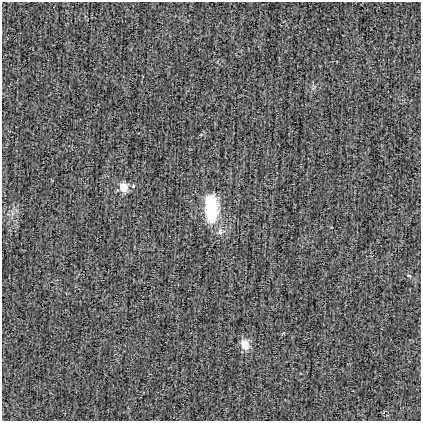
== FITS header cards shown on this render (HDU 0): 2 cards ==
NAXIS1  =                  419
NAXIS2  =                  419

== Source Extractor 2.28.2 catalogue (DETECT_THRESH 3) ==
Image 419 x 419 px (HDU 0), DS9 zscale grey, 1 PNG px = 1 image px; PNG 423 x 423 px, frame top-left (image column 1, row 419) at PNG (2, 2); no overlay
Background -2.00e-04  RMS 0.027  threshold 0.0821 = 3 sigma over >= 5 px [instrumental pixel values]
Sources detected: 4; all 4 listed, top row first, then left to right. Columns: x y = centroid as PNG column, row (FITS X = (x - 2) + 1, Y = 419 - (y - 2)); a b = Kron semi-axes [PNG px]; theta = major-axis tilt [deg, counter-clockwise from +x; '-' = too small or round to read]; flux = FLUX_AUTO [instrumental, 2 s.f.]
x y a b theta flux
124 187 5 5 - 60
211 209 28 12 -88 110
220 231 9 7 85 7.7
245 345 13 10 -65 19